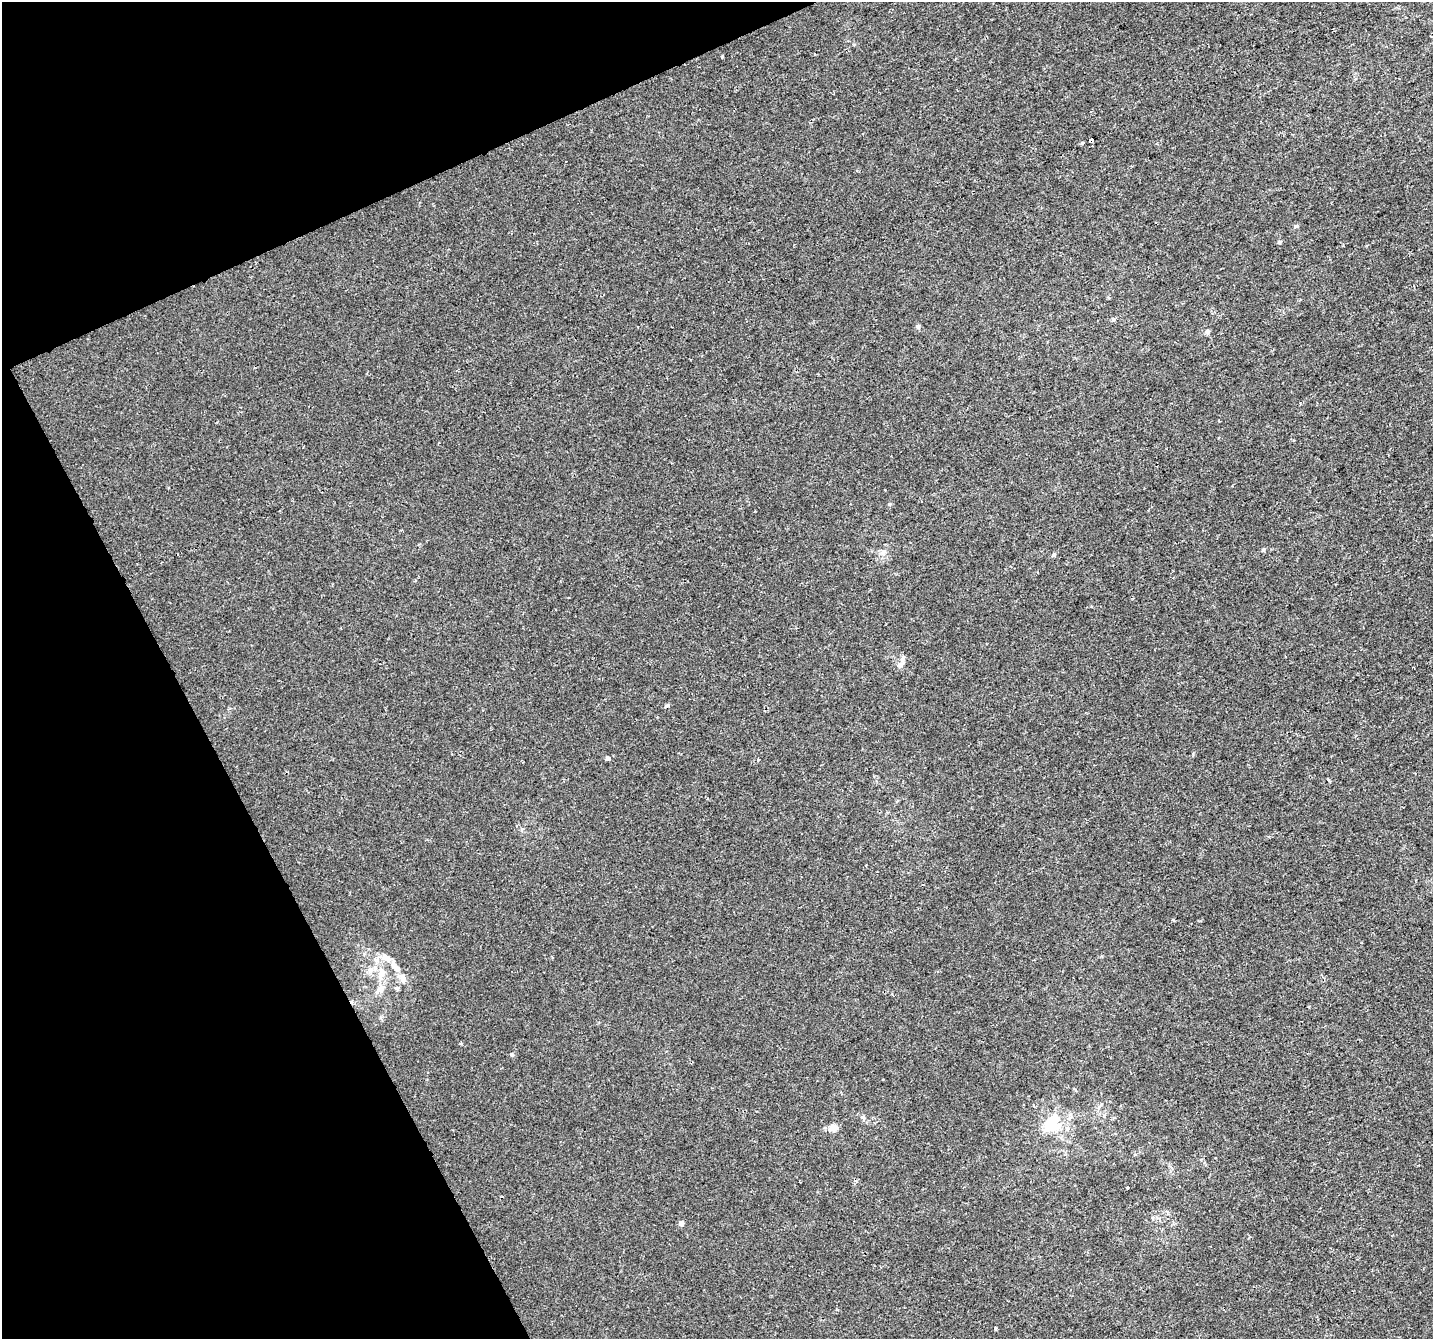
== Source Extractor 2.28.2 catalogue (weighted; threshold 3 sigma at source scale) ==
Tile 5 of 4 x 4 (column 1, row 2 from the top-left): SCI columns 1-1431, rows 2774-4110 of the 5727 x 5602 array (HDU 1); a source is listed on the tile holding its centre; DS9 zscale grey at full resolution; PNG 1435 x 1341 px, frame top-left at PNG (2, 2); no overlay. Shown black and unused: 21% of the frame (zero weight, under 2 of 3 exposures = <1% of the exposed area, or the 3 px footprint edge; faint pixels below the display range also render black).
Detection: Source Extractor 2.28.2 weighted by HDU 2 'WHT'; one run over the whole footprint, this tile lists its part. Background 0.00106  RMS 0.0022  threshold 0.00978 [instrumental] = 3 sigma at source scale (4.5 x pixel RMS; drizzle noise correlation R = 1.50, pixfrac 1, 0.0396/0.0396 arcsec/px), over >= 5 px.
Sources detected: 29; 1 cosmic-ray / hot-pixel residue — not listed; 3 inside a brighter listed object's ellipse — not listed separately; the other 25 listed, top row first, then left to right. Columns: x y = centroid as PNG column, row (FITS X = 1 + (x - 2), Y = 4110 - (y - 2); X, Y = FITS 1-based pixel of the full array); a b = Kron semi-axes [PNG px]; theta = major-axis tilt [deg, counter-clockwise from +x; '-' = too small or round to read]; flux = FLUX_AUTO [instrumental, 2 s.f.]
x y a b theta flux
1091 140 4 4 - 1.2
1082 143 3 3 - 0.96
1296 226 6 5 - 0.29
1279 242 5 4 - 0.27
1113 319 6 4 0 0.3
918 327 7 5 -28 0.41
1207 332 7 6 - 0.5
1294 440 2 2 - 0.17
883 552 8 7 - 0.93
1053 555 5 5 - 0.3
900 665 8 7 - 0.77
608 758 4 3 - 2
758 759 3 3 - 0.47
1173 920 3 3 - 0.39
396 967 21 7 -54 2
382 972 12 8 -81 1.7
397 988 7 4 -25 0.35
380 989 18 8 47 1.7
461 1043 3 3 - 0.51
512 1055 4 3 - 0.61
883 1080 3 3 - 0.62
1051 1123 25 15 63 6.6
833 1128 10 9 - 1.3
681 1223 5 5 - 1.1
995 1329 4 3 - 0.34
Overlapping masked pixels (flux is a lower limit): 1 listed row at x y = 1091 140
Unlisted compact peaks at least as high as the median listed source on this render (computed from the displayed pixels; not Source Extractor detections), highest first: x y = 889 504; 722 57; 1263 550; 1127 1188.